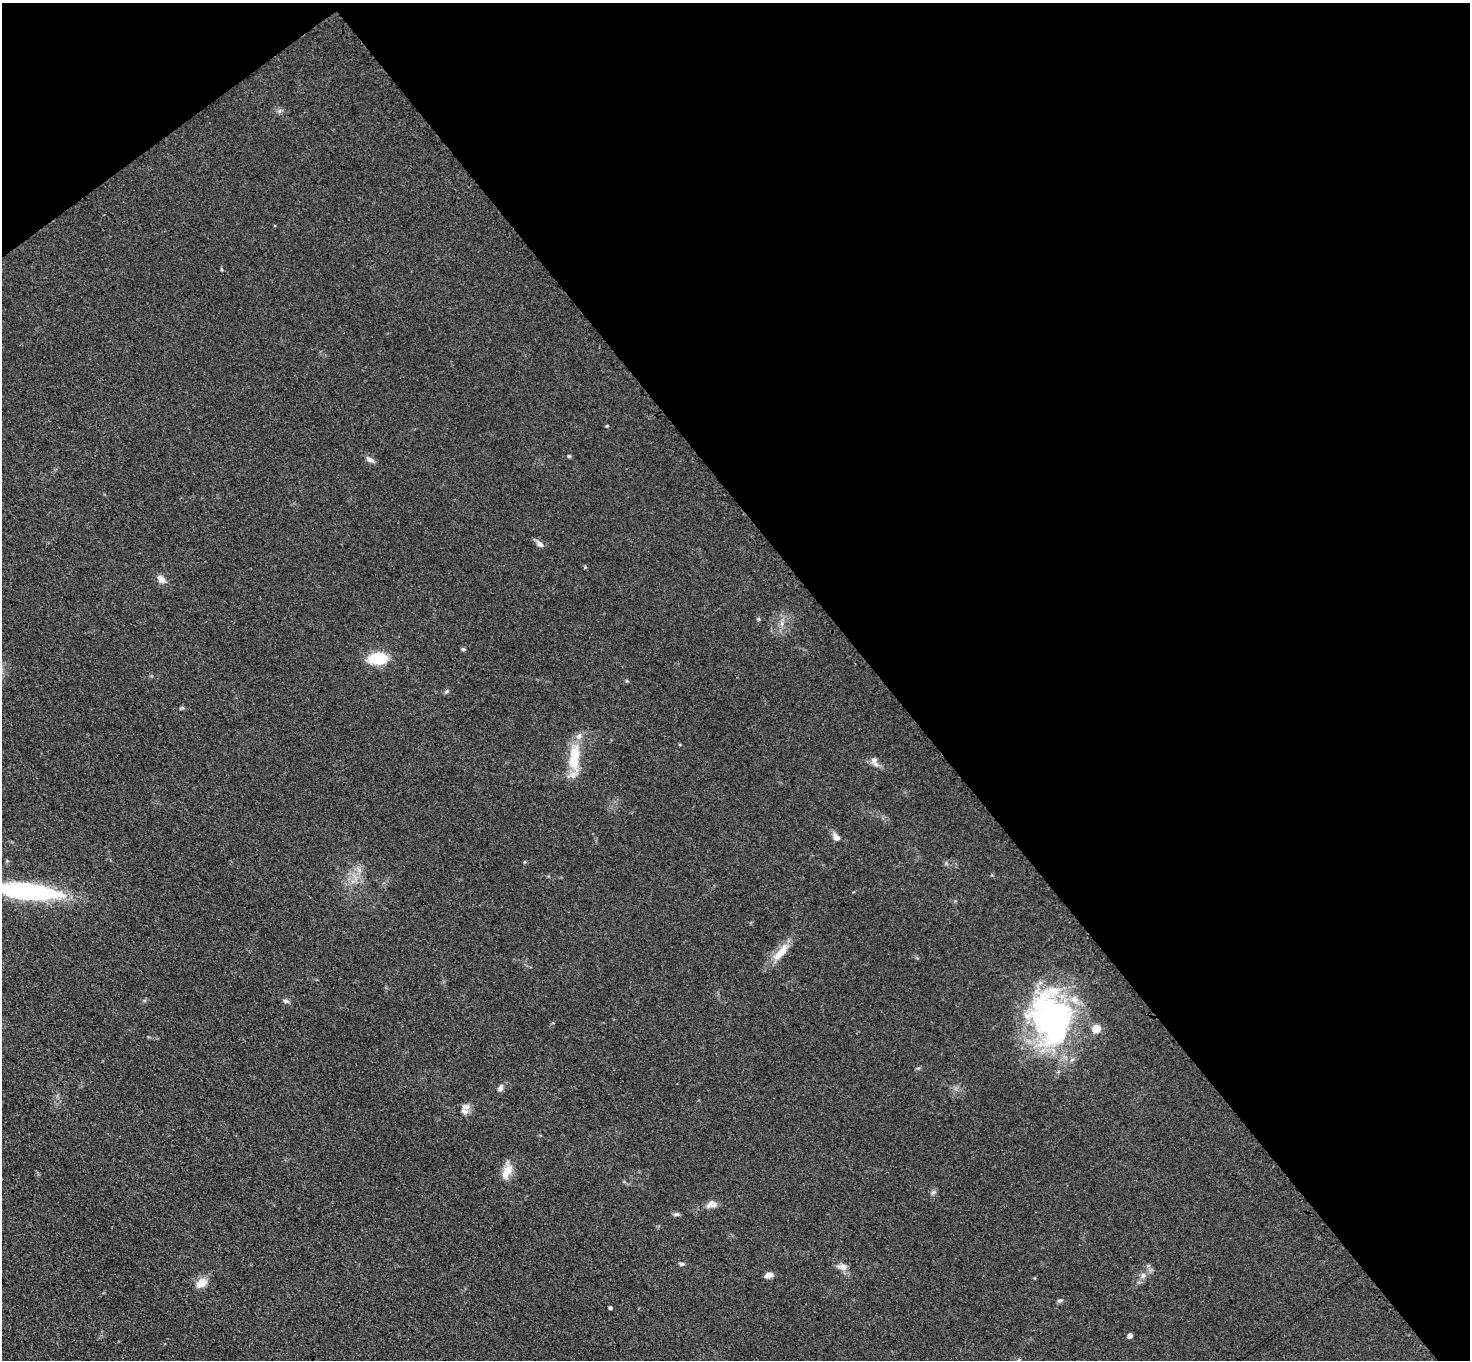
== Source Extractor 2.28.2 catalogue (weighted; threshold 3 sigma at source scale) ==
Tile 3 of 4 x 4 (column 3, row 1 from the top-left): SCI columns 3015-4482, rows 4431-5788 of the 6030 x 6006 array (HDU 1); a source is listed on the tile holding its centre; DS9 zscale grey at full resolution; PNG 1472 x 1362 px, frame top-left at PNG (2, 3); no overlay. Shown black and unused: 42% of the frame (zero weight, under 3 of 4 exposures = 7% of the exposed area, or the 3 px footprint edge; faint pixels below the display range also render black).
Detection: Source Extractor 2.28.2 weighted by HDU 2 'WHT'; one run over the whole footprint, this tile lists its part. Background 0.102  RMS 0.0072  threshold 0.0324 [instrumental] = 3 sigma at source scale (4.5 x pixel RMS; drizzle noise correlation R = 1.50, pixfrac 1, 0.05/0.05 arcsec/px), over >= 5 px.
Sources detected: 33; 4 inside a brighter listed object's ellipse — not listed separately; the other 29 listed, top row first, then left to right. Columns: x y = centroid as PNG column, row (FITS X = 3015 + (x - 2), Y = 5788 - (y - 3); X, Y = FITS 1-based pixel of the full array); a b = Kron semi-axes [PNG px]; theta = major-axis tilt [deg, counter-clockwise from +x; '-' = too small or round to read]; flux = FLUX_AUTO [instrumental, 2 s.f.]
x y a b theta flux
569 456 4 4 - 1
370 460 11 6 -31 3.1
540 544 11 7 -40 3.1
161 579 10 7 -47 5.4
463 649 5 5 - 0.97
378 658 15 10 3 31
447 691 7 4 32 1.1
574 757 34 12 87 25
874 760 10 8 42 3.5
836 837 11 7 -48 3.9
28 891 59 14 -6 130
781 952 28 10 48 13
285 1001 7 5 -20 1.6
1051 1018 66 46 -75 190
500 1088 10 7 53 2.5
465 1106 12 8 12 3.6
507 1171 21 11 61 9.7
933 1192 8 4 45 1.5
712 1204 11 7 18 5.9
676 1214 9 4 0 1.4
682 1264 8 4 -8 1.4
843 1267 10 9 - 4.3
769 1275 8 5 19 5.7
1143 1275 7 6 - 2
201 1283 16 10 38 7.6
1059 1301 7 4 7 1.3
610 1308 4 3 - 1.4
1130 1336 4 4 - 4.3
1018 1360 6 4 31 1
Isophote crosses this tile's border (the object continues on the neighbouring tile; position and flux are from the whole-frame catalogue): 2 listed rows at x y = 28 891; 1018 1360